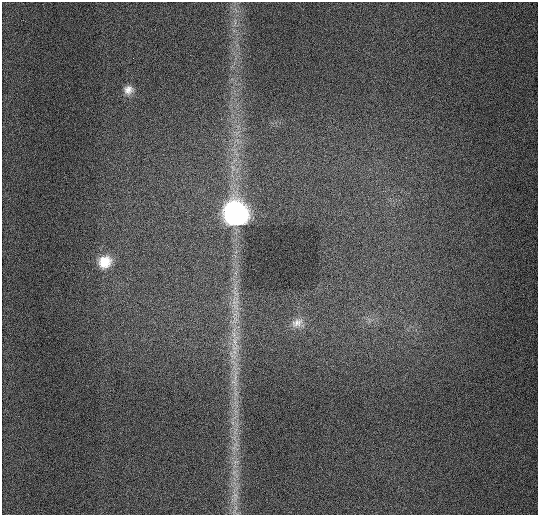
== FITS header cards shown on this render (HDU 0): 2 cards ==
NAXIS1  =                  536 / length of data axis 1
NAXIS2  =                  513 / length of data axis 2

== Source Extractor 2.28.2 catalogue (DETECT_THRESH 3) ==
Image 536 x 513 px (HDU 0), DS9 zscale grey, 1 PNG px = 1 image px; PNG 540 x 517 px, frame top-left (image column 1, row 513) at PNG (2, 2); no overlay
Background 947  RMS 12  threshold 35.2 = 3 sigma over >= 5 px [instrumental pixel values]
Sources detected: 12; all 12 listed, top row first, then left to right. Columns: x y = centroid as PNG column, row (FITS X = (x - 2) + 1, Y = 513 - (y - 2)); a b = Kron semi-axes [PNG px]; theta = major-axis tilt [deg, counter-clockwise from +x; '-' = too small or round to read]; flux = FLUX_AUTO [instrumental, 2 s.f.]
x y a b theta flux
128 90 13 12 - 6600
233 167 10 3 -69 2100
235 214 20 19 - 150000
105 262 16 14 35 16000
235 302 13 6 16 4100
297 323 17 12 24 7700
235 342 24 9 -72 13000
235 376 25 6 84 11000
236 444 7 4 71 2800
236 462 9 5 19 3100
234 472 8 5 45 3000
235 495 17 9 59 8400